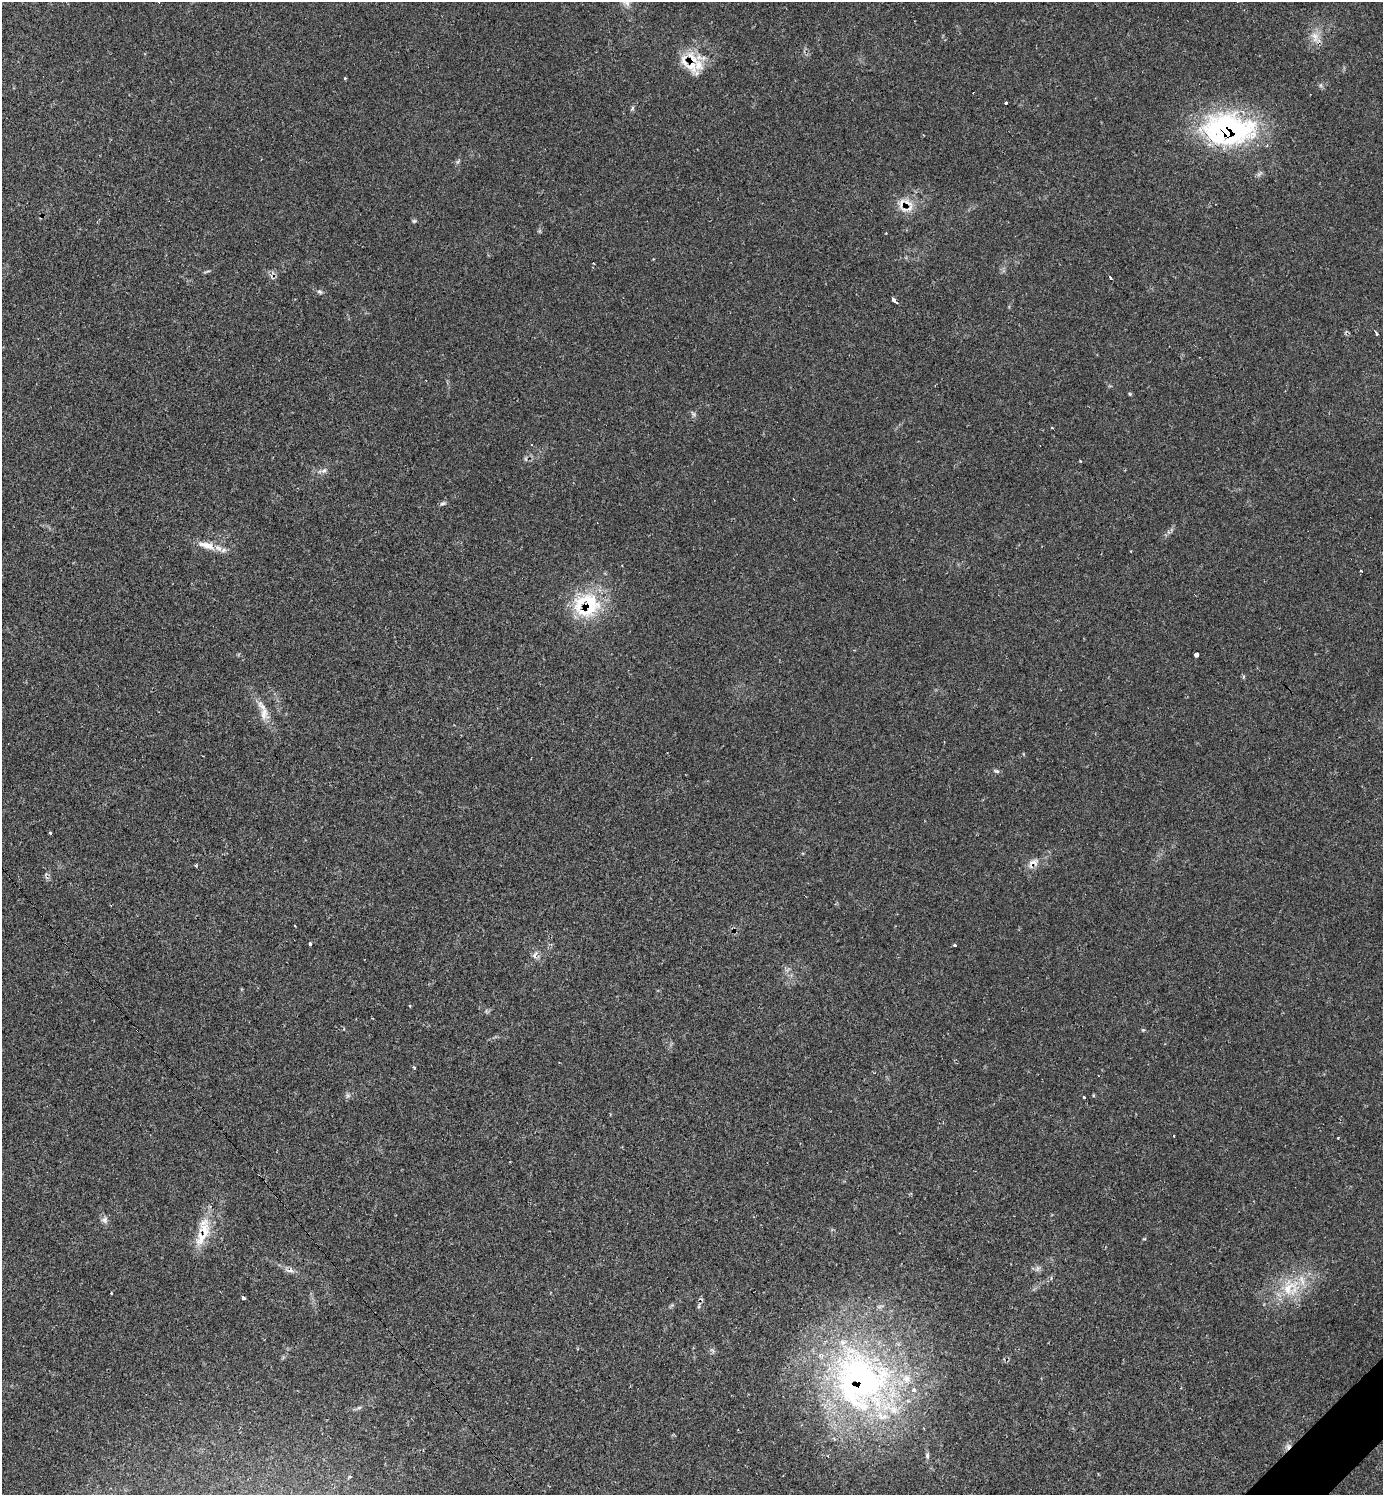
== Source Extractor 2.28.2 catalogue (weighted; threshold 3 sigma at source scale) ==
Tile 6 of 4 x 4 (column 2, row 2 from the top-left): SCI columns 1676-3056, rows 2988-4480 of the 5985 x 5985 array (HDU 1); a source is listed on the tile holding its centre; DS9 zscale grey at full resolution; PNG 1385 x 1497 px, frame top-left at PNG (2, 2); no overlay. Shown black and unused: <1% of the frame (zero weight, under 2 of 3 exposures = <1% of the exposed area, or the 3 px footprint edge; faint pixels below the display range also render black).
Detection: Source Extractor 2.28.2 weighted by HDU 2 'WHT'; one run over the whole footprint, this tile lists its part. Background 0.0626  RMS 0.0057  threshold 0.0257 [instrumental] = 3 sigma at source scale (4.5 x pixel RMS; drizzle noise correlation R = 1.50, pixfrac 1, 0.05/0.05 arcsec/px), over >= 5 px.
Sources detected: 62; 9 cosmic-ray / hot-pixel residue — not listed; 6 inside a brighter listed object's ellipse — not listed separately; the other 47 listed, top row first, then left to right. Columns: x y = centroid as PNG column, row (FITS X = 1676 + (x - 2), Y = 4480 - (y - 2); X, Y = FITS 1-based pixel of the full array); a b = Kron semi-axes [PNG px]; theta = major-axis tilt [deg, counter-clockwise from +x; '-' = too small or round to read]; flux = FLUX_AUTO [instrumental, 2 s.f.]
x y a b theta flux
1315 37 16 11 -69 6.3
692 65 30 15 -62 15
345 78 3 3 - 0.92
1321 85 6 4 72 0.9
1006 103 3 3 - 1.9
632 108 8 4 58 1
1228 129 59 36 -3 110
902 203 18 10 77 5.9
414 221 6 5 - 0.84
207 271 12 2 17 0.71
1110 277 4 3 - 4.7
320 292 7 5 -31 1.3
894 300 5 3 - 5.3
1376 333 4 3 - 3.1
1130 394 5 4 - 0.64
694 414 8 5 -46 1.3
324 471 8 6 41 2
443 503 9 5 27 1.2
206 545 28 10 -16 8.5
590 605 43 28 67 36
1196 655 3 3 - 43
264 714 19 11 -87 6.6
997 771 8 5 -25 1.1
50 833 3 2 - 1.8
1033 863 19 11 35 5.3
310 944 3 3 - 2.3
955 945 3 3 - 4.7
535 955 13 6 67 2.5
410 1006 4 3 - 0.5
486 1011 7 4 -72 0.86
137 1030 3 2 - 0.65
1143 1030 5 4 - 0.68
414 1067 3 3 - 1.1
348 1095 7 7 - 1.4
1084 1097 3 3 - 2.8
1174 1136 3 2 - 0.39
105 1220 10 8 66 2.3
203 1234 43 14 69 17
1144 1239 5 3 - 0.51
1038 1268 8 6 73 1.7
289 1270 15 6 -5 2.7
1290 1288 28 26 28 25
243 1298 3 3 - 1.4
699 1306 6 4 72 0.81
860 1380 91 79 -68 230
1288 1446 8 7 - 2.3
927 1455 8 5 -78 1.3
Overlapping masked pixels (flux is a lower limit): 9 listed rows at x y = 692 65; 1228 129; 902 203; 590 605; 1033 863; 137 1030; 203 1234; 860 1380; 1288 1446